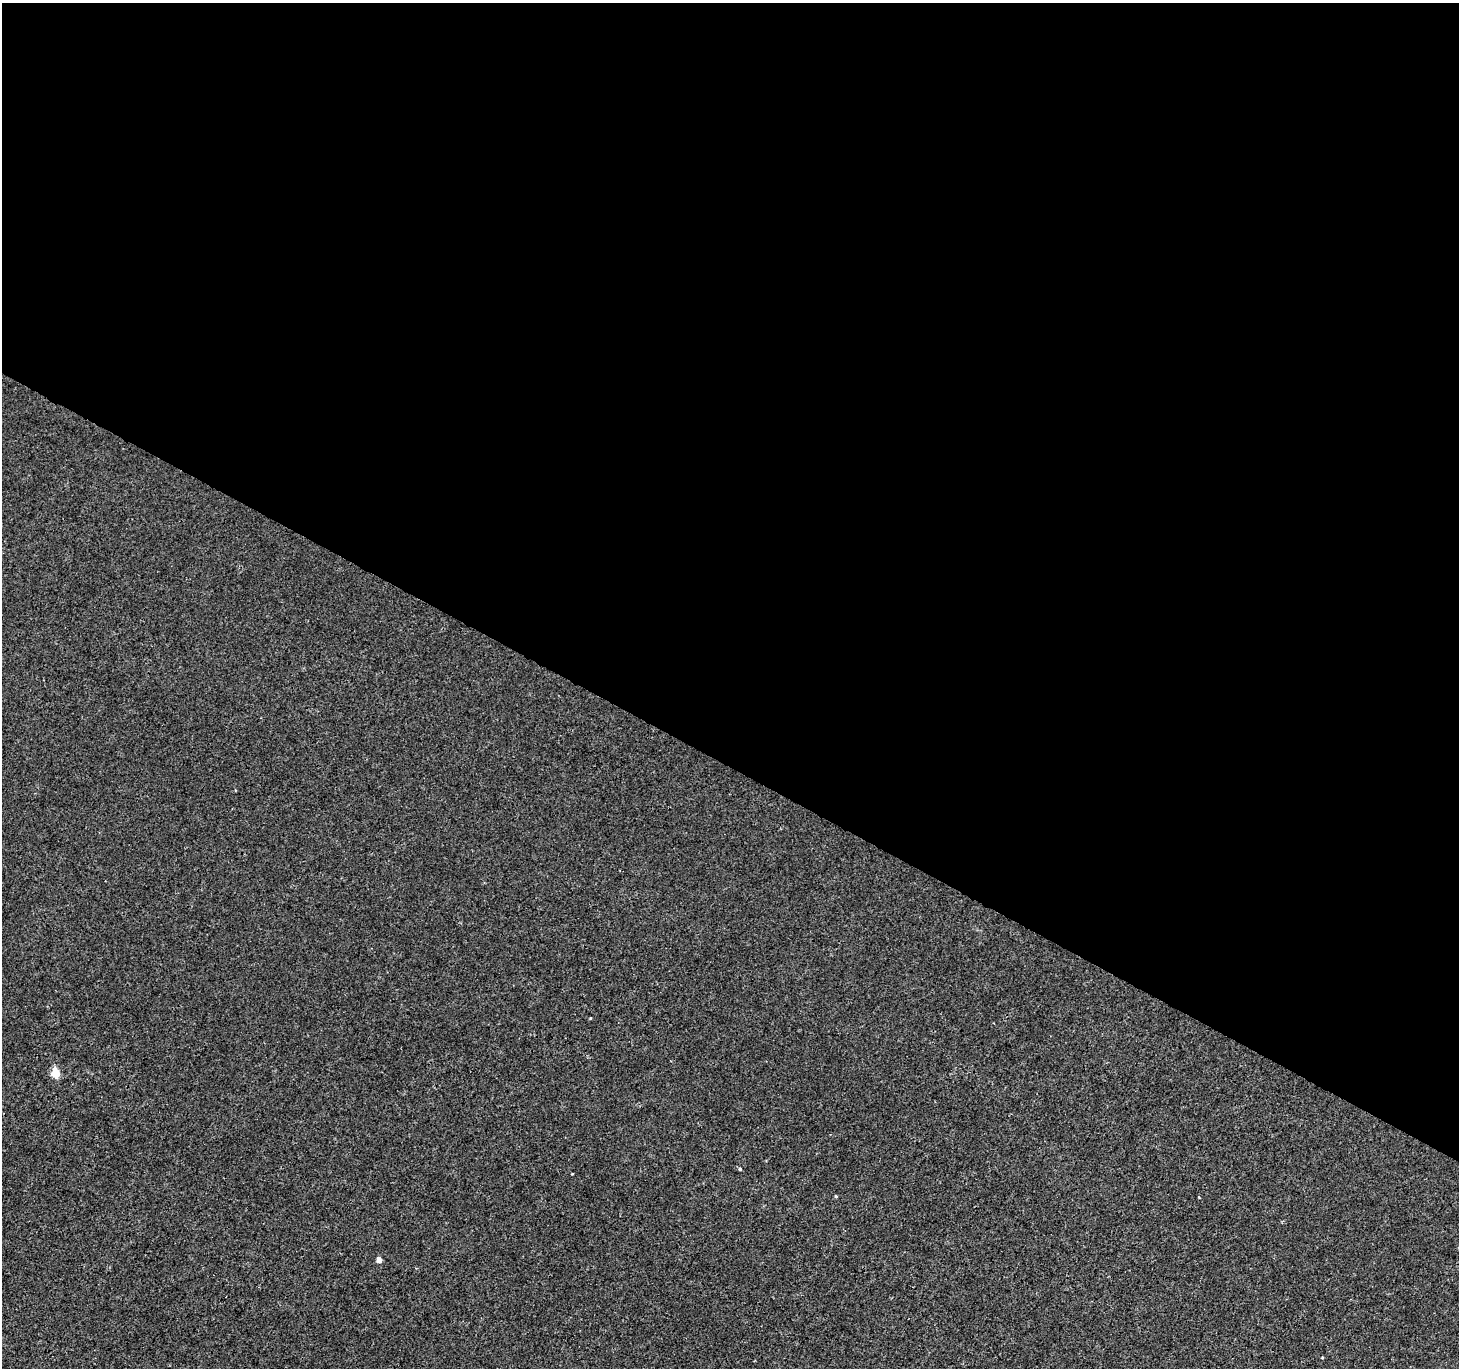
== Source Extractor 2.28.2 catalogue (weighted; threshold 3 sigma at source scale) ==
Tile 3 of 4 x 4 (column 3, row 1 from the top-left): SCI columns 2917-4373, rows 4294-5659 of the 5840 x 5921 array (HDU 1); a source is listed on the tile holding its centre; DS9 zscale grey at full resolution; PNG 1461 x 1370 px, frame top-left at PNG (2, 3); no overlay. Shown black and unused: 56% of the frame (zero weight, under 3 of 4 exposures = <1% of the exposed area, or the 3 px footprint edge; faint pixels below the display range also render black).
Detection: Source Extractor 2.28.2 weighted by HDU 2 'WHT'; one run over the whole footprint, this tile lists its part. Background 4.50e-04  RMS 0.0016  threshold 0.00725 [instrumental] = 3 sigma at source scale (4.5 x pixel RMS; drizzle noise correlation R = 1.50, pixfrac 1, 0.0396/0.0396 arcsec/px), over >= 5 px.
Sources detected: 6; all 6 listed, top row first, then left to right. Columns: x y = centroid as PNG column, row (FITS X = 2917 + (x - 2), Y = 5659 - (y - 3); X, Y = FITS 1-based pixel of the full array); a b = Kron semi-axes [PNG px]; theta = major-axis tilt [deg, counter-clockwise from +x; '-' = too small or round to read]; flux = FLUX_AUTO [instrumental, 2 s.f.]
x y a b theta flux
590 1018 3 3 - 0.12
55 1073 5 5 - 6.6
740 1169 4 4 - 0.17
572 1174 3 2 - 0.13
836 1196 4 3 - 0.18
379 1260 4 4 - 1.3